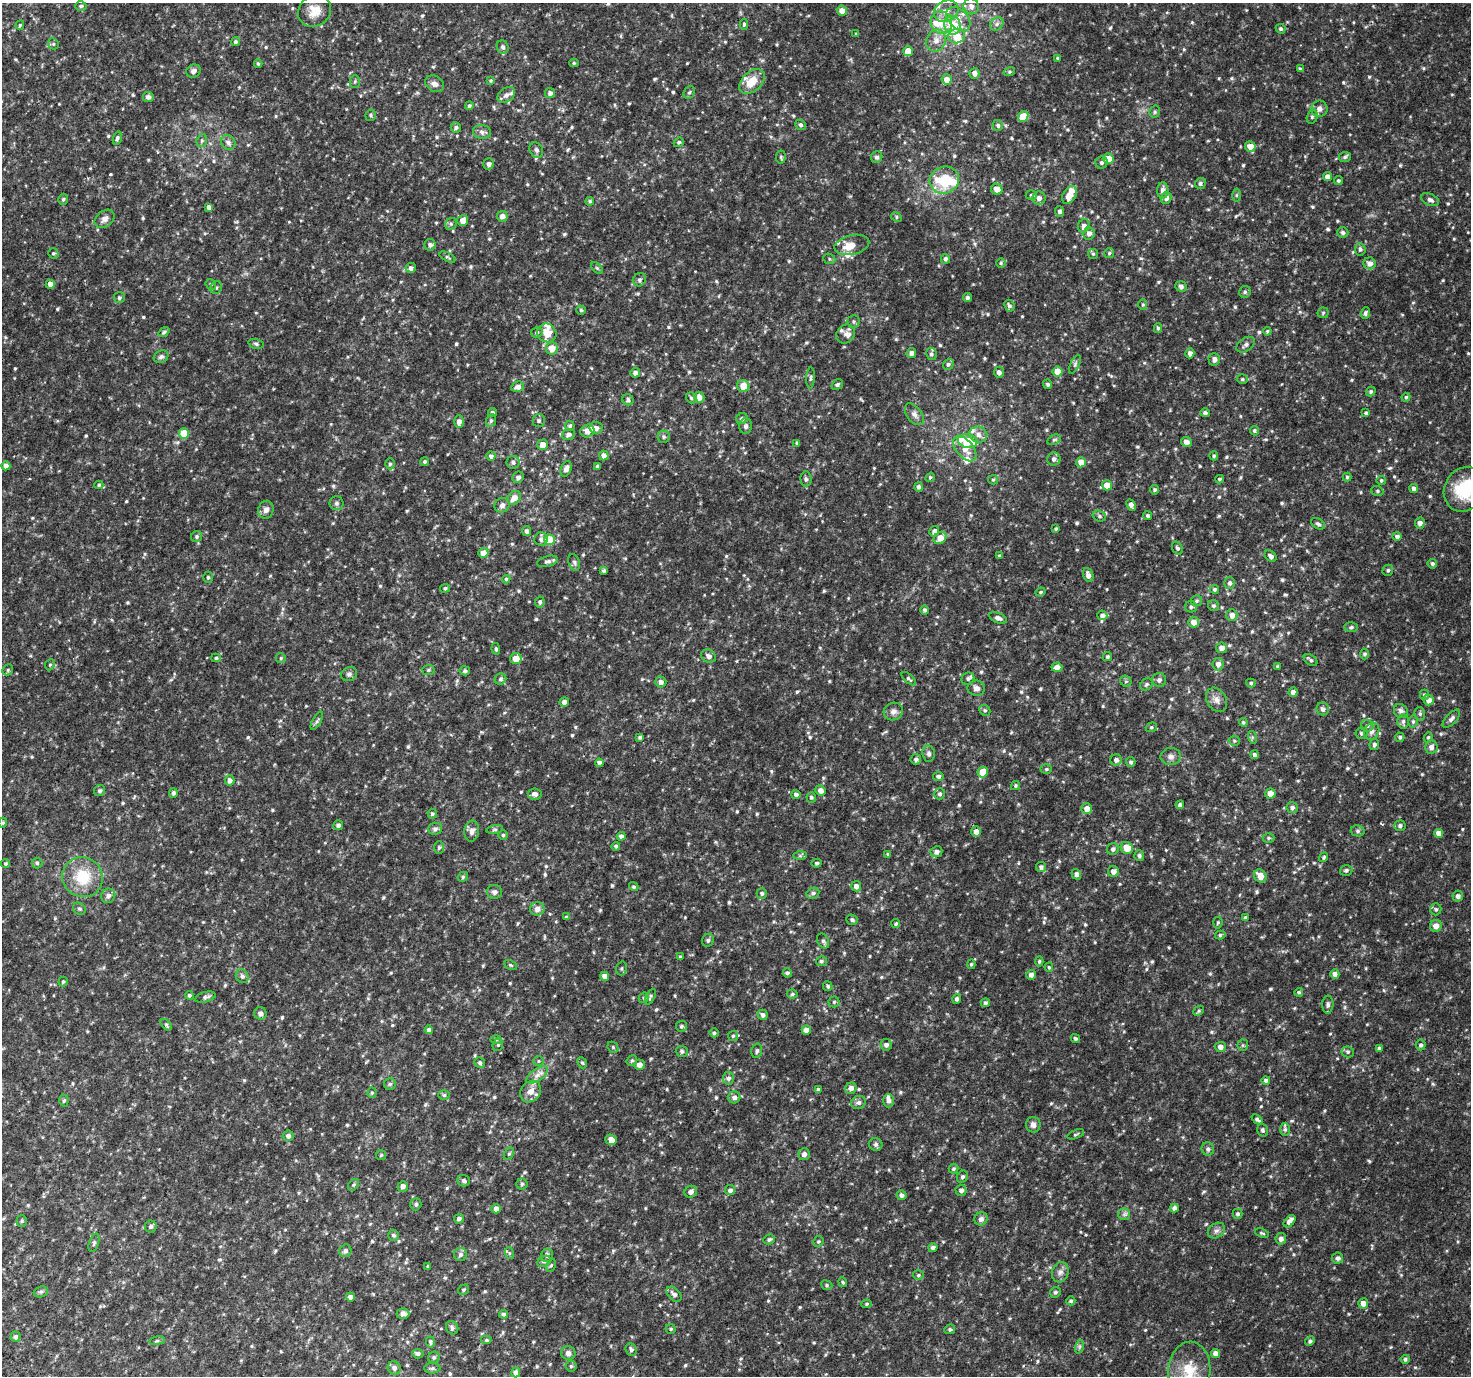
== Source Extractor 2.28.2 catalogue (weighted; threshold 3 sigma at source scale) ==
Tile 7 of 4 x 4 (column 3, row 2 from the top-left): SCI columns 2988-4456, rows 3064-4437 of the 5987 x 6056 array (HDU 1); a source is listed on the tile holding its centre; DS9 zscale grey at full resolution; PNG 1473 x 1378 px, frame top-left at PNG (2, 3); each listed source drawn as its Kron ellipse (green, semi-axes under 4 px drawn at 4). Shown black and unused: <1% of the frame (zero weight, under 2 of 3 exposures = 3% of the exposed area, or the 3 px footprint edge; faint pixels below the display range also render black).
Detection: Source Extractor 2.28.2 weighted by HDU 2 'WHT'; one run over the whole footprint, this tile lists its part. Background 0.0386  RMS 0.0071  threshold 0.0318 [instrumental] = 3 sigma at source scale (4.5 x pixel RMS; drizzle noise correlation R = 1.50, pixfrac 1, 0.0396/0.0396 arcsec/px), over >= 5 px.
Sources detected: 797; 2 inside a brighter object's white glare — neither listed nor drawn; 23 inside a brighter listed object's ellipse — not listed separately; of the other 772, all 500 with FLUX_AUTO >= 0.894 (the completeness limit of this list) listed and drawn (272 fainter detections not listed), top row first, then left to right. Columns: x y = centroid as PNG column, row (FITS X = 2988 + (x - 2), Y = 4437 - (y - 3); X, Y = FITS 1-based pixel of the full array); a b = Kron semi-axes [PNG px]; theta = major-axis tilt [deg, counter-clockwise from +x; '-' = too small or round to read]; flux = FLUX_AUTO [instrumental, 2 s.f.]
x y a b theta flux
81 6 6 4 3 1.2
971 6 8 7 - 3.8
315 11 17 15 39 8.7
842 11 5 5 - 5.6
946 11 13 10 30 6.7
958 19 14 9 -44 6.9
941 23 11 10 - 9.6
744 24 5 4 - 1.1
997 24 7 6 - 2.2
20 25 5 3 - 0.95
952 25 9 8 - 20
1281 29 5 4 - 1.1
856 34 3 3 - 1.1
957 36 8 7 - 7.3
936 41 11 9 68 5.4
235 42 4 4 - 1.2
53 44 6 5 - 1.1
503 47 7 6 - 2.2
908 51 5 5 - 12
1058 58 4 3 - 1.3
574 63 5 4 - 1
258 64 4 3 - 0.99
1300 69 4 4 - 1.2
193 71 7 6 - 2.5
1009 72 6 4 17 0.92
974 73 5 5 - 2.9
947 79 5 5 - 5
491 80 4 4 - 0.93
355 81 6 5 - 1.1
752 81 15 9 45 11
435 84 10 7 -33 3.5
689 92 7 5 64 1.2
550 93 5 4 - 2.4
506 95 10 6 36 3.2
148 97 5 5 - 2.3
469 106 4 4 - 1.3
1319 109 8 8 - 3
1155 112 6 5 - 1.2
371 115 6 5 - 1.2
1023 116 5 5 - 9.6
1312 117 7 5 74 1.2
800 125 5 5 - 1.8
998 125 5 5 - 1.4
456 127 5 5 - 1.5
482 132 9 7 -9 2.7
117 138 7 4 72 1.5
202 141 6 5 - 1.3
228 142 8 6 -52 2.1
679 142 5 4 - 1
1250 146 5 5 - 6.8
536 150 8 6 -65 1.6
781 157 6 5 - 1
877 157 6 5 - 1.7
1345 157 6 5 - 1.2
1108 159 5 5 - 9.3
1102 163 6 6 - 1.8
489 164 5 5 - 2.6
1328 177 4 4 - 4.4
944 180 15 13 25 24
1338 181 5 4 - 1.1
1200 183 6 5 - 1.6
997 189 6 5 - 5.3
1163 191 8 5 87 3.4
1031 195 5 4 - 1
1069 195 10 6 59 7.4
1236 195 6 4 90 0.94
1039 198 6 6 - 3.6
1166 198 6 5 - 3
63 199 6 5 - 1.3
1430 200 9 5 -25 2.3
590 201 4 4 - 1.1
209 207 4 4 - 2.6
1060 211 5 4 - 1.7
502 216 5 5 - 3.8
896 217 5 4 - 0.99
105 219 11 8 39 3
463 220 6 5 - 5.4
451 224 6 5 - 1.3
1084 226 7 5 67 2.8
1089 233 6 6 - 3.1
1343 233 5 5 - 1.7
430 245 6 5 - 2.2
852 245 18 9 13 6.9
1360 249 6 5 - 1.5
53 253 5 5 - 1.2
1109 253 5 5 - 0.95
1093 254 5 5 - 0.9
448 257 8 4 -27 1.1
829 259 6 5 - 1
945 259 5 4 - 1.6
1001 263 5 4 - 0.99
1370 263 6 6 - 3.6
411 268 5 5 - 2.4
597 268 7 4 -44 0.98
639 280 7 6 - 1.6
50 284 4 4 - 3.3
211 285 6 5 - 0.95
1181 286 6 5 - 2
216 288 6 5 - 1.3
1245 292 6 5 - 1.4
119 298 5 5 - 1.4
967 298 4 4 - 1.8
1143 304 5 4 - 0.95
1009 306 6 5 - 1.6
581 310 4 4 - 1
1323 313 5 5 - 0.91
1365 313 6 4 69 1.4
853 321 6 6 - 1.3
1158 328 5 4 - 0.95
1267 331 4 4 - 0.91
164 332 6 4 37 1.3
537 333 6 5 - 1.7
547 333 10 9 - 8.6
845 334 10 8 50 2.7
256 344 8 4 -14 1.3
1246 345 10 6 35 2.1
552 348 6 6 - 7.4
911 353 5 4 - 2.2
1190 353 5 4 - 2.4
931 354 6 5 - 1.3
161 357 7 6 - 1.7
1214 359 6 6 - 2.9
948 364 6 5 - 1.3
1075 364 10 4 64 1.3
999 372 5 5 - 2.5
1057 372 5 5 - 11
635 373 5 5 - 2.8
811 378 10 3 87 1.1
1242 379 5 4 - 1.1
1048 384 5 4 - 1.5
837 385 6 5 - 1.4
743 386 6 6 - 7.7
518 387 6 5 - 3.1
1371 391 5 4 - 1.1
699 397 6 5 - 3.7
1406 397 4 4 - 0.93
691 398 6 5 - 1.1
628 400 6 5 - 1.6
492 413 4 4 - 1.5
1205 413 4 4 - 1.8
1366 413 4 3 - 1.3
914 414 12 7 -53 3.1
742 419 6 5 - 1.9
491 421 6 5 - 1.2
539 421 6 6 - 1.7
459 422 6 4 88 3.1
570 426 5 5 - 1.2
746 426 8 6 89 2
596 428 6 6 - 2.8
587 431 7 6 - 6.3
1254 431 4 4 - 1.1
184 433 5 5 - 17
978 434 9 8 - 4
569 435 7 5 24 2.1
663 437 6 6 - 1.4
1054 440 7 4 28 1.1
968 441 9 7 -13 16
1186 442 5 5 - 3.2
797 443 4 3 - 1.4
543 445 5 5 - 5
965 449 15 8 -49 7
491 456 4 4 - 2
604 456 5 4 - 4
1214 456 4 4 - 0.99
1054 459 6 6 - 2.4
425 462 4 4 - 1.2
513 462 6 6 - 1.9
1081 462 5 5 - 5.8
390 464 5 4 - 1
6 466 4 4 - 2.6
598 466 4 3 - 1.3
566 469 8 5 68 3.1
518 477 6 5 - 1.8
930 477 5 4 - 1.2
1347 477 4 4 - 1.1
806 479 7 5 -88 1.4
1219 479 4 4 - 1.1
993 480 5 4 - 0.91
1381 480 5 4 - 0.99
99 485 4 4 - 0.92
1107 485 5 5 - 7.5
918 487 5 4 - 1.8
1414 489 4 4 - 2.2
1464 489 23 19 61 33
1155 490 4 4 - 1.2
1377 491 6 5 - 1.2
514 498 7 6 - 5.1
336 503 7 7 - 1.6
502 505 7 7 - 2.5
1131 505 6 4 -62 3
266 510 9 7 73 3.1
1099 516 7 5 -18 1.3
1148 516 4 4 - 1.2
1420 523 5 5 - 3
1318 524 8 4 -31 1.4
1056 529 4 3 - 0.97
526 531 5 4 - 2.1
934 531 5 4 - 2.7
197 536 6 5 - 1.4
1397 536 5 4 - 1.9
940 538 7 5 43 6.9
541 539 7 6 - 2.3
549 539 5 5 - 16
1177 548 7 5 -59 1.3
483 553 5 5 - 5.2
999 556 4 3 - 1.2
1271 556 7 5 -40 2.3
547 561 11 5 14 1.9
574 562 8 5 -71 1.5
1432 564 5 4 - 1.3
1388 570 6 5 - 1.2
604 571 3 3 - 1.2
1088 575 7 5 -68 3.2
208 577 5 5 - 1
506 579 4 4 - 0.96
1230 583 6 5 - 1.7
445 588 5 4 - 1.3
1214 589 4 4 - 1.3
1040 592 5 3 - 0.92
1197 601 5 5 - 1.1
540 602 5 5 - 1.4
1214 606 6 5 - 1.3
1191 607 6 5 - 1.4
925 610 4 4 - 1.6
1102 615 5 5 - 2
1232 615 6 5 - 3.3
998 618 9 5 -21 2.3
1194 622 5 5 - 4.9
1351 627 6 5 - 1.2
1221 648 5 5 - 3.6
496 649 6 4 -81 1.1
1365 654 5 4 - 1.2
709 656 8 6 -30 2.8
1107 657 5 4 - 0.98
216 658 5 4 - 0.96
281 658 5 5 - 0.92
516 659 5 5 - 7.2
1311 660 7 5 -36 1.4
1218 664 6 6 - 3.3
50 665 6 4 66 0.9
1278 666 3 3 - 0.93
1057 667 5 4 - 4
8 670 6 5 - 1
428 670 6 5 - 0.9
465 671 5 4 - 1.2
349 674 8 7 - 1.8
500 679 6 5 - 1.4
909 679 9 4 -44 1.2
968 679 6 6 - 1.6
1159 680 7 7 - 2.2
1126 681 6 5 - 1.1
661 682 5 5 - 2.8
1251 683 5 4 - 1
1146 684 7 5 43 1.3
976 688 8 7 - 2.9
1293 692 4 4 - 2.7
1425 695 5 4 - 1.5
1216 700 13 9 -58 3.9
1429 700 5 5 - 4.5
564 702 4 4 - 2.7
1323 709 6 6 - 2.5
985 710 6 5 - 1.1
893 711 10 8 22 2.9
1401 711 7 6 - 2.2
1420 714 7 5 -76 1.2
1451 719 11 5 46 2.4
317 721 10 4 61 1.3
1403 721 7 5 88 1.9
1413 721 6 4 75 1.1
1243 722 4 4 - 1
1367 726 6 6 - 1.5
1151 727 6 4 22 1
1372 731 9 7 62 2.8
1361 733 6 6 - 1.4
640 737 4 3 - 1.3
1252 737 6 4 -72 1.1
1400 737 5 4 - 1.2
1428 737 5 4 - 0.94
1234 741 5 5 - 1
1374 745 5 4 - 1.4
1431 747 6 6 - 2.7
929 754 8 6 -84 2
1254 755 4 4 - 1.5
1171 756 10 8 4 3
916 759 5 5 - 1.6
1116 760 6 5 - 2.7
1131 762 5 4 - 1.3
599 763 4 4 - 2.4
1046 769 5 5 - 1.1
983 772 5 5 - 13
938 776 5 4 - 1.8
230 780 5 5 - 2.6
1015 785 4 4 - 0.99
821 790 5 5 - 4
100 791 6 5 - 1.6
173 793 5 4 - 1.7
1270 793 5 5 - 5
535 794 7 5 -6 2.8
940 794 5 5 - 1.6
796 795 4 4 - 2.2
811 797 5 5 - 1.2
1180 805 4 4 - 1.7
1292 808 6 5 - 2
1087 809 5 5 - 5.3
432 814 5 5 - 1
3 823 5 4 - 0.9
338 825 5 5 - 2
1400 826 5 5 - 1.6
435 829 7 6 - 1.8
495 830 8 4 8 1.1
472 831 10 7 83 3.1
1358 831 7 5 -14 1.3
976 832 5 5 - 3.4
1439 833 4 4 - 4.6
503 835 4 4 - 1
621 836 4 4 - 2.2
1269 838 6 5 - 1.1
616 846 4 4 - 1.3
439 847 6 5 - 1.1
1127 848 6 5 - 8.6
1113 849 6 5 - 1.9
936 852 6 5 - 2.7
888 854 4 3 - 1.1
800 856 7 4 0 1.1
1139 856 5 5 - 1.5
1324 857 5 4 - 1
37 863 5 5 - 1.1
817 863 5 4 - 1.2
6 864 4 4 - 0.93
1041 867 5 5 - 1.8
1346 870 6 5 - 1.5
1113 872 5 5 - 3.6
1076 874 5 5 - 2
1260 876 7 5 -52 7.3
83 877 20 19 - 22
463 877 5 4 - 1
856 886 5 5 - 2.7
634 887 5 4 - 1
494 892 8 7 - 2.4
762 893 5 5 - 1.3
813 893 6 5 - 1.7
108 896 7 7 - 2.9
1458 896 5 5 - 2.2
79 909 7 5 -39 1.4
537 909 7 6 - 3.5
1436 909 6 5 - 1.3
566 917 4 4 - 0.94
1245 918 4 4 - 1.7
852 920 6 5 - 1.4
1218 923 6 4 85 0.97
896 924 4 4 - 1
1436 926 6 6 - 5
1220 935 5 4 - 1.2
708 940 6 6 - 1.4
823 941 8 5 -60 1.6
680 957 4 3 - 0.89
821 961 5 5 - 1.3
1039 961 5 4 - 1
971 964 5 4 - 0.92
510 965 7 4 -27 0.98
1049 967 4 4 - 0.94
621 968 7 5 74 1.2
787 973 4 4 - 1.6
1335 974 5 4 - 2.8
1031 975 5 5 - 2.6
242 976 7 6 - 1.9
605 976 4 4 - 3.7
63 982 5 4 - 1
828 986 5 4 - 1.3
1299 992 4 4 - 1
792 994 5 4 - 1.1
189 995 4 4 - 1.1
205 997 10 5 15 1.9
650 997 8 3 63 1.1
644 998 5 4 - 0.97
957 999 5 4 - 1.8
834 1002 5 5 - 1.2
985 1003 4 4 - 1.6
1328 1005 9 5 89 1.8
1199 1011 6 4 43 0.95
260 1013 6 6 - 2.5
763 1015 5 5 - 2.3
166 1025 7 4 -45 1
681 1026 5 5 - 1.4
429 1030 4 4 - 2.6
806 1030 4 4 - 5
714 1033 5 4 - 1.1
733 1036 5 5 - 0.91
1075 1038 5 4 - 1.1
496 1040 6 4 0 0.89
498 1045 6 5 - 1.1
886 1045 6 6 - 2.3
1243 1045 5 5 - 1.1
1421 1045 5 5 - 1.6
613 1047 6 5 - 0.96
1220 1047 5 5 - 3.6
1379 1048 4 4 - 1.6
682 1051 6 5 - 1.4
757 1051 7 5 79 1.5
1348 1052 6 5 - 1.2
632 1060 6 5 - 1.1
539 1061 5 5 - 0.91
480 1062 5 5 - 1.4
582 1063 6 4 -66 0.94
639 1065 5 5 - 3.9
537 1075 12 6 34 3.6
728 1078 6 5 - 2
1266 1080 4 4 - 1.6
390 1084 6 5 - 1.3
851 1088 6 5 - 3.4
818 1089 4 3 - 1.4
531 1092 11 9 50 6
372 1093 5 4 - 0.98
444 1095 5 4 - 1.1
734 1097 6 6 - 2.4
64 1100 6 4 88 1.1
888 1101 6 5 - 2.3
858 1102 7 6 - 2.2
1257 1119 6 4 -40 1.4
1033 1125 8 7 - 3
1285 1129 6 5 - 1.4
1263 1130 6 5 - 1.5
1076 1134 9 3 20 0.92
288 1136 5 5 - 2.5
611 1140 6 5 - 4
876 1144 7 6 - 1.5
1208 1149 6 6 - 1.8
509 1154 6 4 62 1.1
804 1154 6 5 - 2.9
381 1155 5 5 - 1
954 1169 5 5 - 1.1
962 1177 6 5 - 1.5
464 1181 6 5 - 1.9
522 1184 5 5 - 1.1
354 1185 6 4 53 1.1
403 1186 5 5 - 2.5
730 1190 5 5 - 2.3
961 1190 5 5 - 2.2
691 1192 6 6 - 3
901 1195 5 5 - 2.2
416 1204 6 5 - 1.3
1174 1208 4 4 - 3
496 1209 4 4 - 3.7
1124 1214 6 6 - 1.5
1238 1214 5 5 - 1.5
459 1219 5 4 - 1.7
981 1219 7 6 - 2.4
22 1221 5 5 - 0.91
1290 1221 7 4 47 4.1
151 1226 6 6 - 1.3
1216 1231 9 7 34 2.5
1262 1233 7 3 -19 0.96
393 1235 5 5 - 1.3
769 1239 6 4 18 1.3
1281 1239 5 5 - 3
818 1241 5 5 - 1
94 1243 9 5 72 1.4
933 1248 5 4 - 2.2
345 1251 6 6 - 2.3
509 1253 6 4 -72 0.9
460 1255 6 6 - 2
547 1255 6 6 - 1.9
1337 1258 6 5 - 1.9
544 1261 7 5 27 1.3
551 1265 6 4 62 0.94
428 1266 3 3 - 1.2
1060 1272 10 8 72 2.9
918 1275 5 5 - 1.1
843 1282 5 4 - 0.91
827 1285 6 4 -23 0.97
463 1290 6 5 - 1.1
41 1292 7 5 20 1.4
1055 1292 6 5 - 1.2
674 1294 9 6 -45 2.7
350 1297 4 4 - 2.5
1071 1301 4 4 - 1.1
1363 1303 5 5 - 4.3
867 1304 5 4 - 0.94
403 1313 6 5 - 3
503 1314 4 4 - 1.4
452 1328 7 6 - 1.9
671 1329 5 4 - 1.1
950 1329 5 4 - 1.3
15 1337 5 5 - 2.2
486 1340 6 4 0 1.2
157 1341 8 4 9 1.1
1310 1341 5 4 - 1.5
430 1342 5 4 - 1.5
1079 1347 7 4 72 1.3
631 1349 6 5 - 1.4
568 1353 7 7 - 2.6
1215 1353 4 4 - 4.3
418 1354 5 4 - 1.8
434 1357 6 5 - 1.5
1405 1359 4 4 - 1.4
571 1366 5 5 - 1.1
394 1368 7 6 - 2.5
432 1368 8 5 -1 1.4
1189 1370 28 21 86 18
516 1372 5 4 - 3.3
Isophote crosses this tile's border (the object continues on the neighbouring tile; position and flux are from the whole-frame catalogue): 3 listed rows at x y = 315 11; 1464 489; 1189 1370